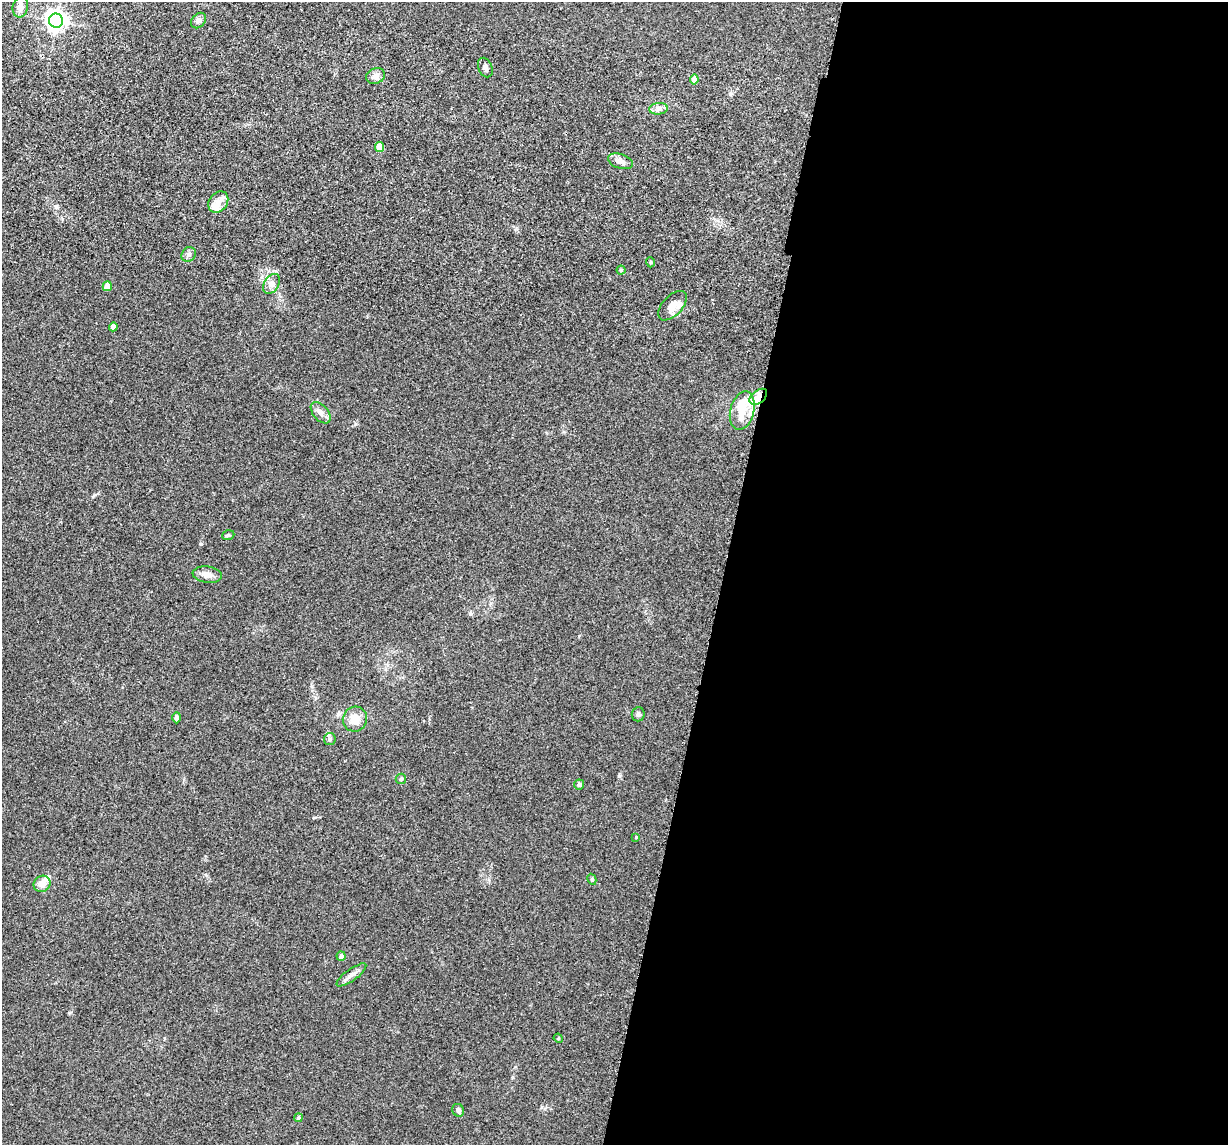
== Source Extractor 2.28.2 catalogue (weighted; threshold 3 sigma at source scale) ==
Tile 12 of 4 x 4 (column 4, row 3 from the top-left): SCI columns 3713-4938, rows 1380-2522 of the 4974 x 5163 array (HDU 1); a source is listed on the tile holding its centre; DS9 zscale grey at full resolution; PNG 1230 x 1147 px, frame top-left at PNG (2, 2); each listed source drawn as its Kron ellipse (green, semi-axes under 4 px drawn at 4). Shown black and unused: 41% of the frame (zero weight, under 3 of 5 exposures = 6% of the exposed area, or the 3 px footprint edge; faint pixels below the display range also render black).
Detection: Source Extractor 2.28.2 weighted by HDU 2 'WHT'; one run over the whole footprint, this tile lists its part. Background 0.0377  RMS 0.0053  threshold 0.0237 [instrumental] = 3 sigma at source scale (4.5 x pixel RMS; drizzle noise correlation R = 1.50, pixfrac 1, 0.05/0.05 arcsec/px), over >= 5 px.
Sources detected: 43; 1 inside a brighter object's white glare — neither listed nor drawn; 6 inside a brighter listed object's ellipse — not listed separately; the other 36 listed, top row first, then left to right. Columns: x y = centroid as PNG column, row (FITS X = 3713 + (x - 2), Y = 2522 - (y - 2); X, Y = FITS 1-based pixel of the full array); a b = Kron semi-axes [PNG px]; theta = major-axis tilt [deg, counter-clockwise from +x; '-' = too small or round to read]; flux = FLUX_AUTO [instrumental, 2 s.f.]
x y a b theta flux
20 7 10 7 76 3.8
199 20 8 6 46 1.7
56 21 7 7 - 310
485 68 10 7 -67 1.7
376 76 10 7 21 2.1
694 80 5 4 - 6.1
658 109 9 5 6 2
380 147 5 4 - 8.2
620 161 13 7 -18 3.1
218 202 11 9 54 4.1
189 254 8 6 48 1.6
650 262 5 3 - 0.52
621 270 4 4 - 0.7
272 284 11 7 59 2.6
107 286 5 4 - 7.4
672 306 18 10 47 5
113 327 4 4 - 3.2
758 397 10 6 39 3
742 411 20 12 76 9.9
321 413 12 7 -49 2.8
228 535 6 4 19 0.71
207 575 14 8 -8 3.4
638 714 7 6 - 1.1
177 718 5 4 - 1.6
355 719 12 12 - 6.4
330 739 6 6 - 1.1
401 779 5 5 - 0.89
579 784 5 5 - 1.7
636 837 4 3 - 0.41
592 879 6 4 -61 0.63
42 884 9 8 - 3.9
341 956 5 4 - 1.9
351 975 18 6 36 2.7
558 1038 5 3 - 0.45
458 1110 6 5 - 1.7
298 1118 4 4 - 0.78
Overlapping masked pixels (flux is a lower limit): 1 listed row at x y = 758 397
Unlisted compact peaks at least as high as the median listed source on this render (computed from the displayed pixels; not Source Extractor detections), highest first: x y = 201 544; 619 776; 355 424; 94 495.